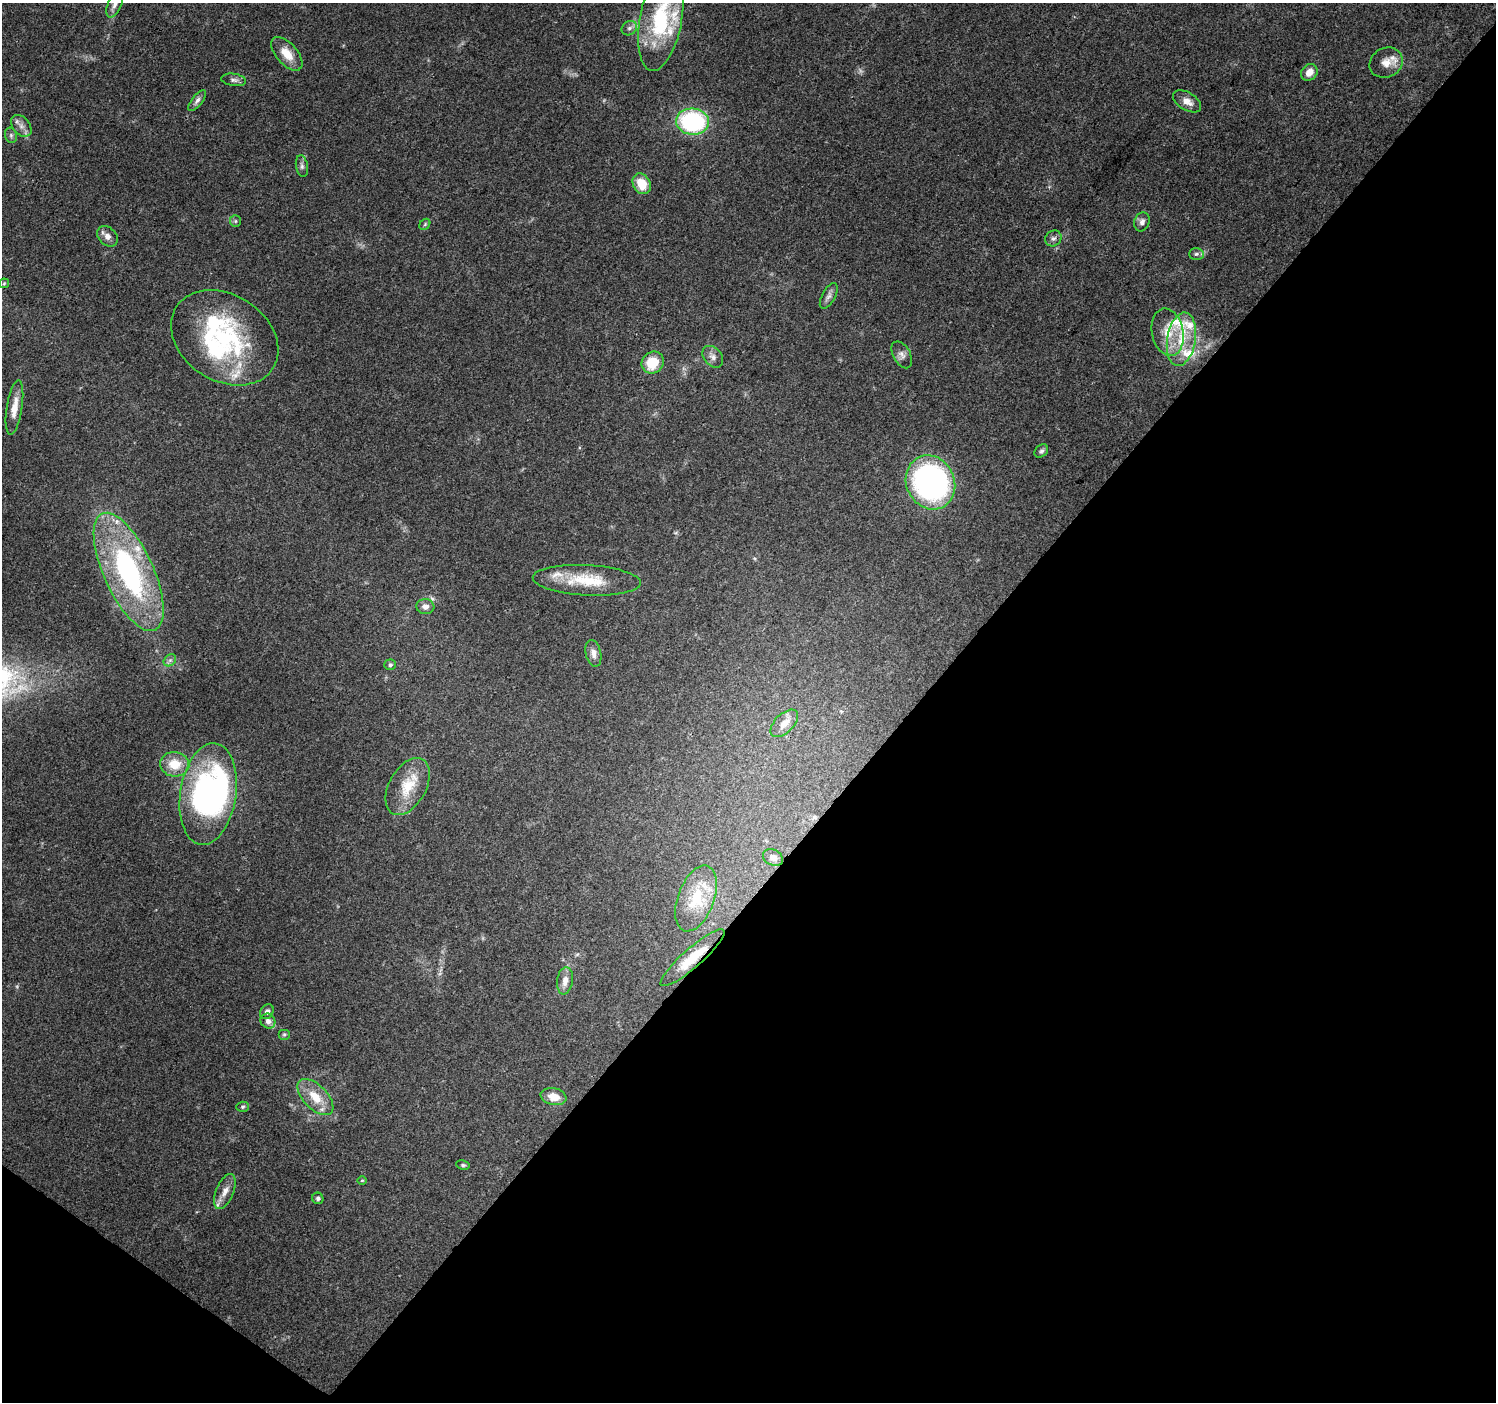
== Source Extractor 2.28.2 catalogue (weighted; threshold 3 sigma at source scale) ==
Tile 15 of 4 x 4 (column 3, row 4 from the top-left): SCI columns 2997-4490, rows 245-1644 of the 5986 x 6019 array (HDU 1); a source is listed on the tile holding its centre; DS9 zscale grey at full resolution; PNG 1498 x 1404 px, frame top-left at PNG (2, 3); each listed source drawn as its Kron ellipse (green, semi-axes under 4 px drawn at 4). Shown black and unused: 41% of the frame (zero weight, under 3 of 4 exposures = <1% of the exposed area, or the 3 px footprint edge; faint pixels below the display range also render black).
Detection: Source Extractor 2.28.2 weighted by HDU 2 'WHT'; one run over the whole footprint, this tile lists its part. Background 0.0672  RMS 0.0049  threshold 0.0221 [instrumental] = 3 sigma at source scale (4.5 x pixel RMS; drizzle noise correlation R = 1.50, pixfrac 1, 0.0396/0.0396 arcsec/px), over >= 5 px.
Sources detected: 72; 1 too faint to see at this stretch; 3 inside a brighter object's white glare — neither listed nor drawn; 13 inside a brighter listed object's ellipse — not listed separately; the other 55 listed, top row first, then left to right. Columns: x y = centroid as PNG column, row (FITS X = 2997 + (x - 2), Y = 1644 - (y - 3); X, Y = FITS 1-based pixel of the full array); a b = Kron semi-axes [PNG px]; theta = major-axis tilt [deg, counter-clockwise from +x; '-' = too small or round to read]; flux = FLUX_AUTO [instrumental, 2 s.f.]
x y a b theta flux
115 4 14 6 66 2.7
661 19 52 21 80 41
629 28 8 6 35 1.8
287 54 20 10 -49 8
1386 63 17 14 28 6.4
1309 72 9 7 43 4.5
234 80 12 6 -8 1.7
197 100 13 5 52 1.9
1187 101 15 8 -31 4.3
692 122 16 13 -5 64
21 126 12 8 -50 3.1
11 135 8 6 -71 1.1
302 166 11 6 -80 1.6
642 184 11 8 -61 9.9
235 221 6 5 - 0.9
1142 222 10 7 72 2.2
425 224 6 4 47 0.74
107 236 12 8 -45 3.1
1053 238 8 7 - 1.8
1196 254 7 6 - 1.4
4 283 5 5 - 0.62
829 296 14 6 62 2.1
1168 332 24 15 -78 11
225 338 57 43 -33 71
1181 339 27 14 80 16
902 355 15 8 -61 2.6
713 357 12 8 -49 2.7
653 363 11 10 - 13
14 407 28 7 81 6.8
1041 451 8 5 41 1.2
930 482 28 24 -64 130
129 572 64 25 -65 100
587 580 54 15 -3 22
425 607 9 7 -7 2.9
593 653 13 7 -77 2.9
170 660 7 5 43 1.4
390 665 5 5 - 1.1
784 723 17 9 44 4.8
175 764 15 12 -5 10
408 786 31 18 61 15
208 794 51 28 81 120
773 857 10 7 -27 2.8
696 898 34 18 69 17
693 958 41 9 41 12
565 981 14 8 82 4
267 1012 8 6 59 2.1
268 1021 8 7 - 2.6
284 1034 6 5 - 0.84
315 1097 23 12 -45 11
554 1097 13 8 -12 6.3
243 1107 6 5 - 0.85
463 1165 7 4 -9 0.9
362 1180 5 3 - 0.45
225 1191 18 9 67 4.6
318 1198 6 5 - 1.1
Overlapping masked pixels (flux is a lower limit): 1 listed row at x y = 693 958
Isophote crosses this tile's border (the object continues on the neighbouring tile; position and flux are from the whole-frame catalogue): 2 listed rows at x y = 115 4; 661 19